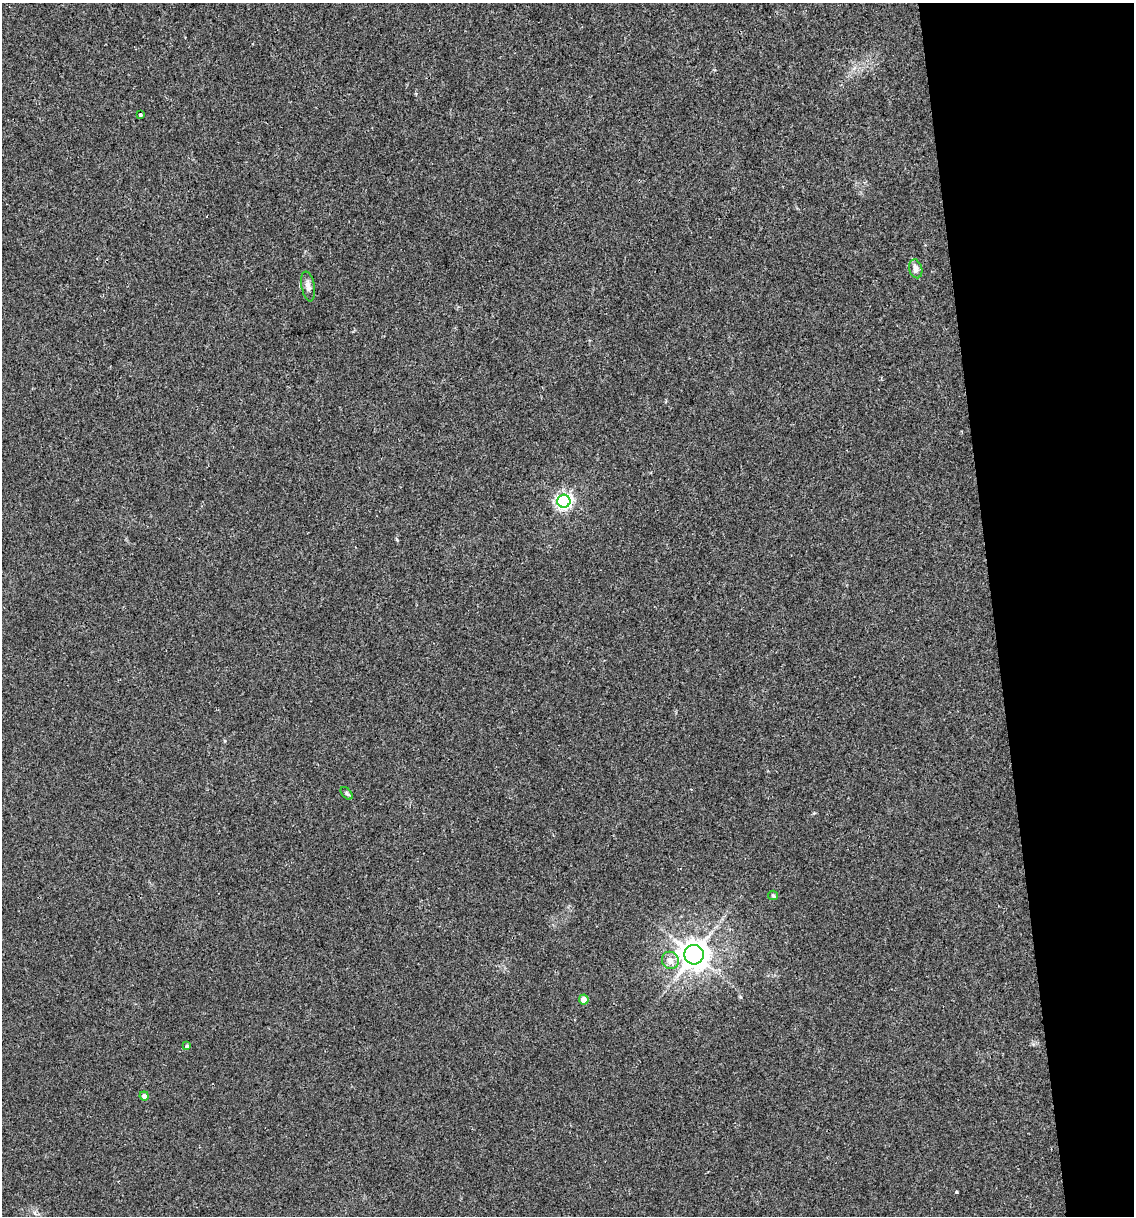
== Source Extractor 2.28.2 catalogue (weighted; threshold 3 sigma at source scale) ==
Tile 12 of 4 x 4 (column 4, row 3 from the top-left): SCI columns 3470-4601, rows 1215-2428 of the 4627 x 4856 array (HDU 1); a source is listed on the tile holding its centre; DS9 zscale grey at full resolution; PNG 1136 x 1218 px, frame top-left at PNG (2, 3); each listed source drawn as its Kron ellipse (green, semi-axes under 4 px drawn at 4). Shown black and unused: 12% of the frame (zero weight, under 2 of 3 exposures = <1% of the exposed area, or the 3 px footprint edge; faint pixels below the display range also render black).
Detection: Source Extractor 2.28.2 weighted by HDU 2 'WHT'; one run over the whole footprint, this tile lists its part. Background 0.0176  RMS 0.0045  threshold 0.0202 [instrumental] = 3 sigma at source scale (4.5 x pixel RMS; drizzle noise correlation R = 1.50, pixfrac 1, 0.0396/0.0396 arcsec/px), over >= 5 px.
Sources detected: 11; all 11 listed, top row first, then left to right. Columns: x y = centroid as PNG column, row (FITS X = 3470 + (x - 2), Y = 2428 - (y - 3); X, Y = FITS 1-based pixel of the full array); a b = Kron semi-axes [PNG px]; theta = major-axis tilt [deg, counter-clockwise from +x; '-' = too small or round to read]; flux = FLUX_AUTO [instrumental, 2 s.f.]
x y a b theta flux
140 115 3 3 - 1.9
916 269 9 6 -74 2.7
308 286 15 6 -80 2.3
564 501 6 6 - 140
347 793 7 4 -47 0.86
773 895 5 4 - 0.55
694 955 10 9 - 660
670 960 9 8 - 3.8
584 1000 5 5 - 3.4
187 1046 3 3 - 2.1
144 1096 4 4 - 2
Unlisted compact peaks at least as high as the median listed source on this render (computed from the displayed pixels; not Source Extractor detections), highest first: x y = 956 1192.